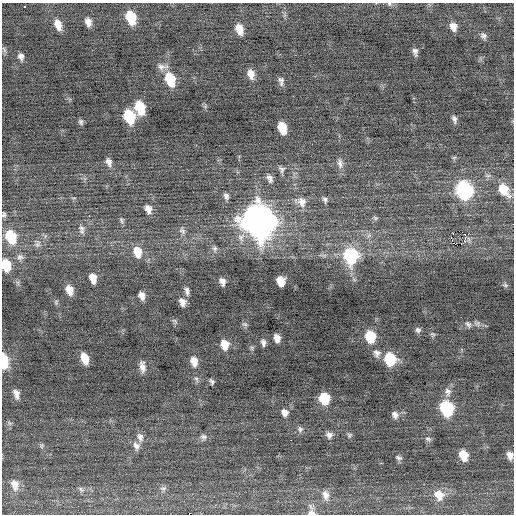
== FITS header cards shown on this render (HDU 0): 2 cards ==
NAXIS1  =                  512 / Axis length
NAXIS2  =                  512 / Axis length

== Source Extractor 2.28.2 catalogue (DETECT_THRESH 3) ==
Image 512 x 512 px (HDU 0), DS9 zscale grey, 1 PNG px = 1 image px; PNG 516 x 516 px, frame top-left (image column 1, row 512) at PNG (2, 3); no overlay
Background -0.0391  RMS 0.77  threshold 2.3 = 3 sigma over >= 5 px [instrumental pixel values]
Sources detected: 101; all 101 listed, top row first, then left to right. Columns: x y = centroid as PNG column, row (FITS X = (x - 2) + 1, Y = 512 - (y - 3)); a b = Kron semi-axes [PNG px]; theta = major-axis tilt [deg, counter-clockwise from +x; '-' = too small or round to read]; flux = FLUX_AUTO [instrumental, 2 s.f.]
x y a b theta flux
389 4 6 5 - 86
25 6 3 3 - 160
131 17 11 8 -72 1800
88 22 9 7 -72 300
58 25 12 7 -71 490
453 26 9 7 -73 350
239 29 11 7 -72 660
483 36 8 7 - 160
4 50 10 4 -63 99
415 52 8 5 -83 180
21 56 8 6 -73 210
162 67 14 7 2 240
251 74 10 7 -74 400
170 79 13 8 -71 1600
281 81 11 6 -85 190
380 86 5 4 - 61
140 107 12 8 -74 1700
129 116 11 8 -71 2300
454 119 9 5 -71 160
81 122 7 5 -73 110
282 128 10 7 -72 960
109 162 10 7 -72 240
340 163 14 7 -82 270
282 169 10 8 -50 160
270 178 10 7 -63 230
464 190 11 9 -70 7900
504 190 13 9 -57 1000
226 196 8 6 -71 180
325 200 8 6 -74 140
302 202 15 11 -68 480
148 209 11 8 -71 350
4 214 7 5 79 110
89 216 2 2 - 41
375 218 7 5 -22 98
121 221 10 5 -73 110
258 221 15 13 -68 80000
81 228 10 8 -40 230
182 231 10 8 -45 200
465 235 3 2 - 320
11 236 13 10 -70 1800
451 237 3 2 - 5300
465 240 6 5 - 150
37 244 12 7 80 220
455 244 3 2 - 170
461 244 2 2 - 620
215 249 8 7 - 150
137 252 13 9 -75 770
350 256 13 11 -82 4000
20 257 9 8 - 200
6 265 12 8 -76 1000
93 278 10 7 -75 490
222 281 9 6 -68 240
281 281 9 7 -80 640
505 285 7 5 -23 97
69 290 10 7 -71 510
187 291 12 6 -83 200
142 296 8 6 -73 300
182 302 10 7 -69 290
245 324 7 6 - 110
468 324 10 7 -50 160
418 330 7 6 - 130
433 334 7 5 -21 87
370 337 10 8 -76 1600
277 338 8 5 -78 340
263 343 8 5 -79 170
225 345 10 7 -79 610
377 353 10 9 - 250
85 358 10 6 -73 760
390 359 10 9 - 2300
4 361 12 5 -85 1900
194 361 10 7 -78 450
142 367 12 6 -80 310
196 379 8 5 -61 120
212 381 5 4 - 110
447 392 11 9 -73 260
16 394 11 6 -74 300
324 398 9 8 - 1600
447 408 11 9 -72 4100
285 412 8 7 - 270
395 415 9 7 -60 210
9 423 7 4 -71 97
300 429 8 7 - 130
329 435 8 8 - 200
349 435 7 6 - 87
140 437 12 8 -74 270
203 437 10 8 -12 190
428 439 8 5 -11 110
291 440 2 2 - 240
130 442 3 3 - 43
42 446 7 6 - 100
136 446 12 8 -72 260
463 455 9 7 -67 750
510 455 8 6 -72 310
399 458 9 5 -18 120
15 485 15 10 -76 470
163 488 9 6 10 150
81 489 9 6 -52 130
326 495 14 9 -77 380
439 495 15 12 -57 730
311 507 13 7 -52 240
312 513 10 6 -5 240
At the frame edge (FLAGS 8, measured only in part): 6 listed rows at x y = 389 4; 4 214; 6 265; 4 361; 510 455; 312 513